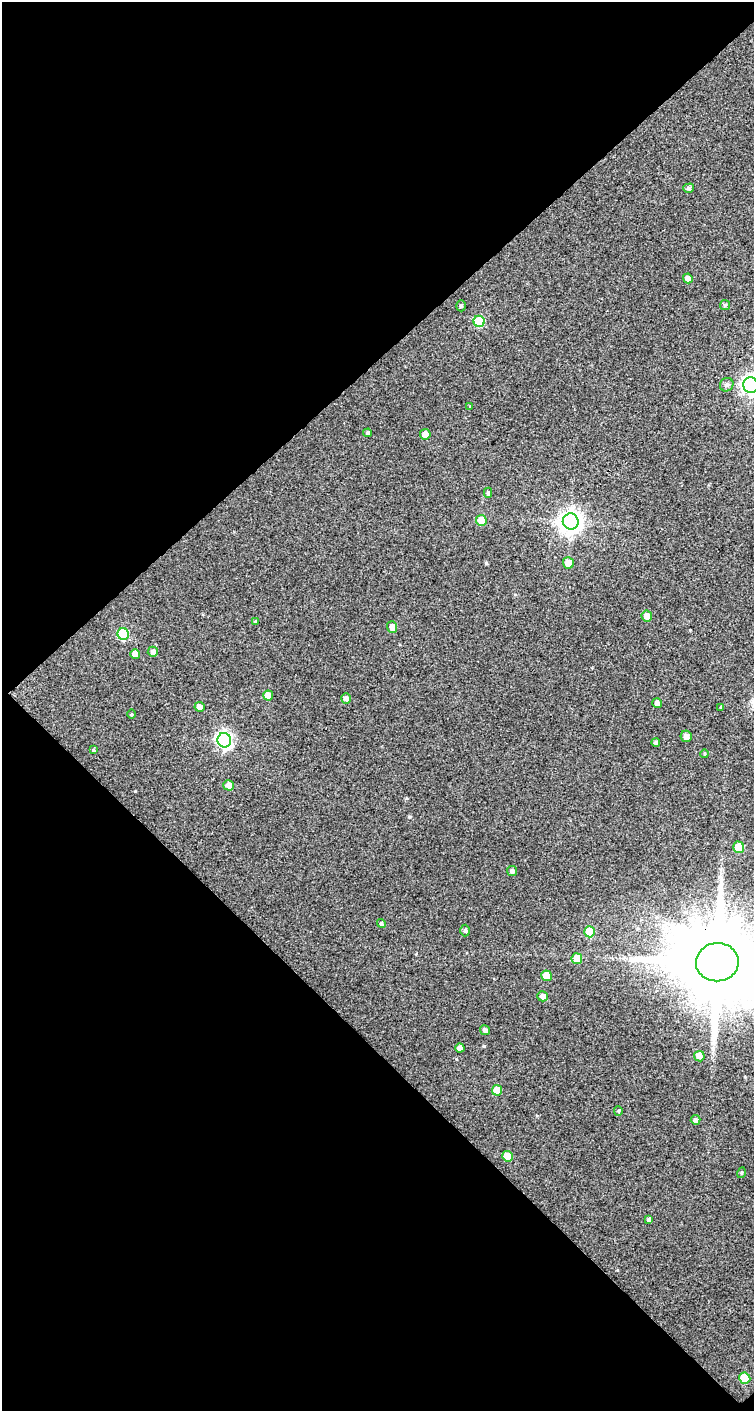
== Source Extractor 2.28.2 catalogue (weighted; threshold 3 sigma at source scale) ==
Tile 1 of 2 x 1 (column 1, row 1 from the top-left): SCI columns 1-752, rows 45-1453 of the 1504 x 1501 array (HDU 1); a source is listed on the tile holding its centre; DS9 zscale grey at full resolution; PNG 756 x 1413 px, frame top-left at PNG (2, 2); each listed source drawn as its Kron ellipse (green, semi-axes under 4 px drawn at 4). Shown black and unused: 51% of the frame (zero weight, under 2 of 3 exposures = <1% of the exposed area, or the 3 px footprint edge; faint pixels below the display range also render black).
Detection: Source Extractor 2.28.2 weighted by HDU 2 'WHT'; one run over the whole footprint, this tile lists its part. Background 0.207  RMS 0.086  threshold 0.387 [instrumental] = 3 sigma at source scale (4.5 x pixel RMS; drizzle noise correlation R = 1.50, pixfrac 1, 0.0396/0.0396 arcsec/px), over >= 5 px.
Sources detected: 52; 1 inside a brighter object's white glare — neither listed nor drawn; the other 51 listed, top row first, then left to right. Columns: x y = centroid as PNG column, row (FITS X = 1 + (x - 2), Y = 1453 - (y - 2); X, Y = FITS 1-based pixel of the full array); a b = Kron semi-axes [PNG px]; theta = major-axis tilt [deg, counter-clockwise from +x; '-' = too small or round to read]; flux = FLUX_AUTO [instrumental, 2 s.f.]
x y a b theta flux
689 188 5 4 - 17
688 278 5 4 - 49
725 305 5 5 - 12
461 306 5 5 - 16
479 321 6 5 - 410
727 385 7 6 - 26
751 385 8 7 - 3700
470 406 3 2 - 11
368 433 4 4 - 15
425 434 5 5 - 71
488 493 5 4 - 15
481 520 5 5 - 120
571 522 8 8 - 6300
568 563 5 5 - 80
647 616 5 5 - 65
255 622 4 4 - 10
392 627 6 5 - 54
123 634 6 5 - 550
153 652 5 5 - 25
135 654 5 4 - 71
268 695 5 5 - 97
346 698 5 5 - 34
657 703 5 4 - 35
199 707 5 4 - 46
721 707 4 4 - 11
131 714 4 3 - 8
686 736 6 5 - 42
224 740 7 6 - 2300
656 742 4 4 - 19
93 750 4 3 - 10
705 754 4 3 - 7.4
228 785 5 5 - 48
739 847 6 5 - 240
512 871 5 5 - 26
381 924 4 4 - 13
465 930 6 4 89 17
590 932 6 5 - 260
577 959 5 5 - 130
717 962 21 19 5 150000
547 976 5 5 - 140
543 996 5 5 - 45
485 1030 5 4 - 23
460 1048 4 4 - 49
699 1056 5 5 - 55
497 1090 5 5 - 160
618 1111 5 4 - 11
696 1120 5 5 - 21
508 1156 5 5 - 160
741 1173 5 3 - 8.3
649 1219 4 4 - 22
745 1378 5 5 - 220
Overlapping masked pixels (flux is a lower limit): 1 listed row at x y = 717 962
Isophote crosses this tile's border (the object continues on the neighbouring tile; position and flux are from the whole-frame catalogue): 2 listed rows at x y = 751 385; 717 962
Unlisted compact peaks at least as high as the median listed source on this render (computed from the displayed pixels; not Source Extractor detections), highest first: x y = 484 1046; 409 817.